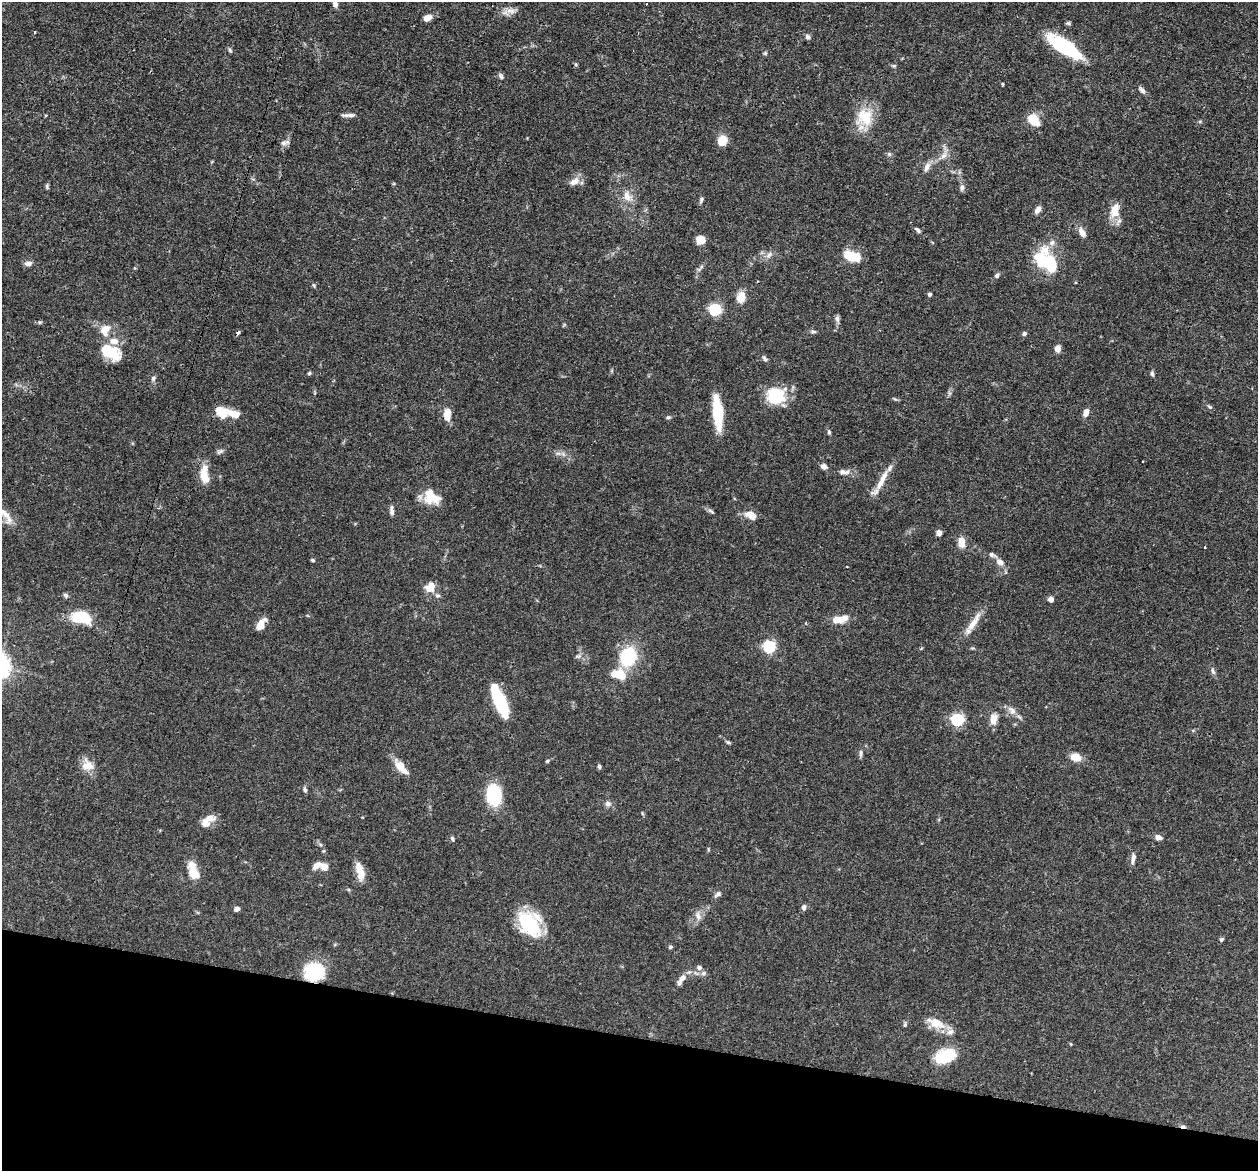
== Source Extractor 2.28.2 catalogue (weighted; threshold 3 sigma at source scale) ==
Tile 15 of 4 x 4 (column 3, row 4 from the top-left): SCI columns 2548-3803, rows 285-1453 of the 5095 x 5122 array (HDU 1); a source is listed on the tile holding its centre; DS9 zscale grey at full resolution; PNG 1260 x 1173 px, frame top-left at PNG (2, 2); no overlay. Shown black and unused: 12% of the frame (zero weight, under 3 of 4 exposures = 5% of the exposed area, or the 3 px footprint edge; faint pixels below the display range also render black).
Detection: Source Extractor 2.28.2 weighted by HDU 2 'WHT'; one run over the whole footprint, this tile lists its part. Background 0.0639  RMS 0.0032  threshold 0.0146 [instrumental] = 3 sigma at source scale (4.5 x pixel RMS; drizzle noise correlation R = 1.50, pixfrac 1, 0.05/0.05 arcsec/px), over >= 5 px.
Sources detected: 145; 1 inside a brighter object's white glare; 3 cosmic-ray / hot-pixel residue — not listed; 11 inside a brighter listed object's ellipse — not listed separately; the other 130 listed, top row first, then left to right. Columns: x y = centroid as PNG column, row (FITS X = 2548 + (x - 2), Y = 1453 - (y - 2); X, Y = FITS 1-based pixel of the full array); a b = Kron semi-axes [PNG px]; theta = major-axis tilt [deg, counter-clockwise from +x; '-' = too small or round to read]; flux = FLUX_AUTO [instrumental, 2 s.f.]
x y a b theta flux
335 4 9 7 -70 1.3
510 11 14 8 7 2.2
427 18 7 5 27 3.2
1068 23 6 5 - 0.5
35 32 4 2 - 0.26
808 37 7 5 -64 0.87
1065 47 34 12 -32 27
230 50 6 5 - 0.55
765 53 5 4 - 0.45
576 64 5 5 - 0.42
894 66 6 4 1 0.43
501 76 8 5 -53 0.76
1003 84 4 3 - 0.3
1142 90 12 6 -42 1.1
349 115 18 4 3 1.2
865 117 24 23 - 9.4
1033 120 13 9 -49 6.4
722 140 10 9 - 4.8
283 143 11 6 0 1
889 154 6 6 - 0.6
944 156 12 6 51 1.8
927 167 15 7 67 1.8
575 181 14 8 32 2.5
47 186 8 4 83 0.54
962 188 9 6 84 1
627 196 15 10 -71 3.1
701 200 8 5 68 0.67
1038 210 9 6 54 1.6
1115 211 19 11 78 4.9
918 230 8 5 -46 0.81
1082 232 12 7 -59 2.2
701 240 7 7 - 4.8
1052 242 9 7 57 1.4
769 255 10 6 42 1.2
852 255 20 8 -8 8.8
1047 261 28 17 -41 22
28 263 9 6 14 1.5
997 275 6 5 - 0.74
314 285 6 5 - 0.43
930 294 4 4 - 0.87
741 297 8 6 67 6.8
715 310 6 5 - 37
837 318 10 5 -90 0.99
40 322 5 4 - 0.42
105 330 13 10 59 4.2
813 332 8 5 -1 0.68
1024 334 5 5 - 0.78
1058 349 7 5 90 2.1
112 354 21 16 -9 8.6
765 359 9 5 -44 0.73
309 373 5 4 - 0.47
1152 374 8 5 -81 0.66
153 378 7 6 - 0.73
776 396 18 17 - 15
895 399 6 4 -41 0.42
1210 407 7 4 -31 0.48
717 412 33 9 -85 15
1086 412 8 5 70 2.2
234 414 22 9 -23 4.2
447 414 14 7 -87 4.2
668 417 5 5 - 0.49
829 432 7 4 -80 0.55
220 451 10 5 28 0.78
558 454 9 4 -9 0.95
824 466 8 6 -45 1.2
844 472 16 7 0 1.9
204 474 24 10 -85 5.7
882 480 35 7 63 4.7
432 497 21 15 -31 6.9
392 511 12 5 -87 1.1
711 511 10 4 -38 0.7
6 515 12 9 -34 3.1
750 515 17 10 -25 2.8
939 533 5 5 - 1.5
961 542 13 9 89 3
992 555 11 5 -27 1.1
313 560 6 4 -27 0.43
1000 562 11 8 -45 2
430 587 12 9 49 3.8
66 595 7 6 - 0.67
438 595 8 5 -6 0.72
1051 599 6 5 - 1.5
82 617 16 10 -12 15
837 620 14 7 5 4.7
973 623 33 8 57 4.2
261 624 14 7 59 3.2
770 647 6 5 - 43
578 656 8 5 18 0.77
628 657 11 10 - 27
1213 671 10 5 -72 0.88
620 675 14 10 -43 6.1
500 701 27 8 -67 33
1012 710 14 8 -49 2.2
994 719 15 9 83 3
958 720 6 5 - 46
728 742 7 4 -29 0.49
861 753 9 5 86 0.8
1076 757 9 7 -19 4.8
547 761 5 4 - 0.47
87 765 17 14 -25 3.8
599 766 6 5 - 0.58
401 767 20 9 -49 4.4
305 790 7 4 -73 0.74
494 795 19 13 -85 17
608 804 8 7 - 1.1
642 813 6 3 -72 0.33
210 818 15 9 0 2.6
1158 837 6 5 - 1.7
452 838 7 4 -72 0.53
708 849 6 3 -72 0.32
1133 858 15 5 81 1.3
317 865 9 6 34 2.6
325 867 5 5 - 4.2
360 871 22 9 -75 4.4
193 872 20 9 -69 6.3
718 894 11 5 35 0.9
804 907 7 6 - 0.96
237 909 6 4 10 1.3
698 916 13 7 -74 1.6
529 924 31 19 -54 19
1221 939 5 5 - 0.55
670 947 5 4 - 0.51
699 968 8 7 - 1
314 972 20 17 10 16
704 973 8 6 17 0.9
682 978 13 8 49 2.3
936 1023 24 10 -23 5.7
905 1024 7 4 88 0.55
1071 1044 4 4 - 0.31
945 1056 21 12 21 13
Overlapping masked pixels (flux is a lower limit): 1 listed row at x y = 314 972
Isophote crosses this tile's border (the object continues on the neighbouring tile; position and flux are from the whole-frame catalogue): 1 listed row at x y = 335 4